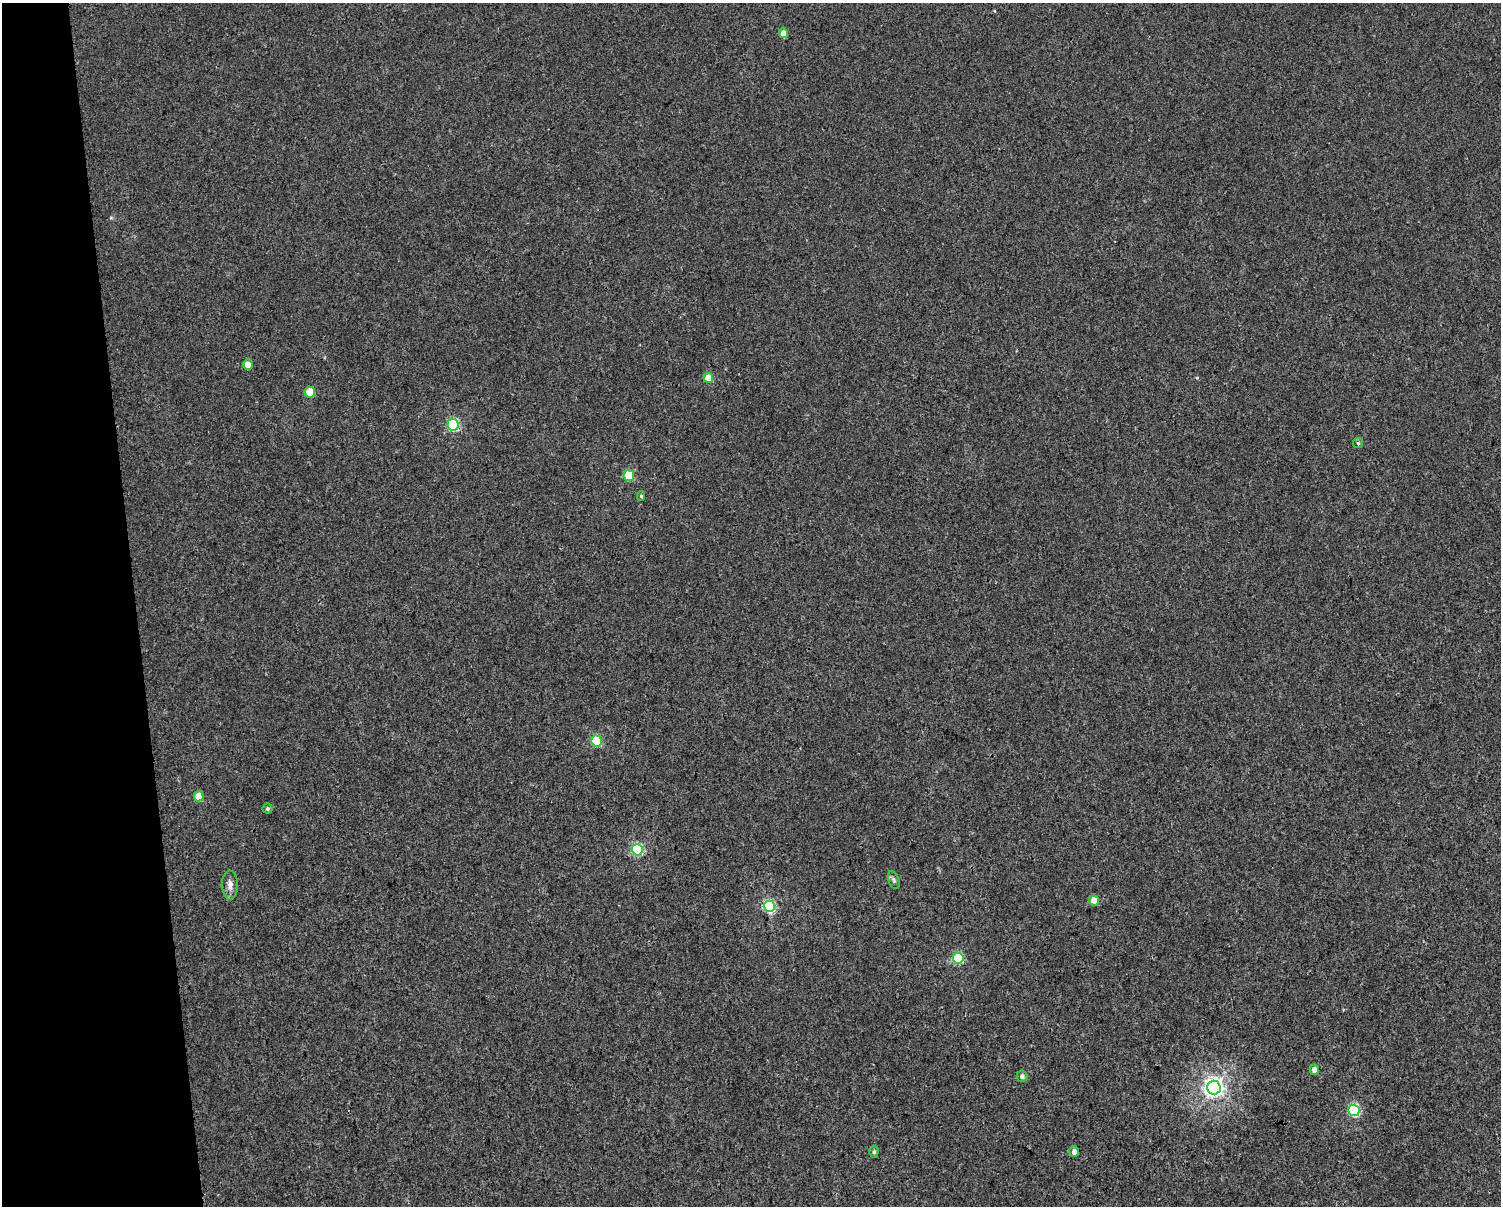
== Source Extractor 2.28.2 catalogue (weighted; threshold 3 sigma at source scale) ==
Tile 4 of 3 x 4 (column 1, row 2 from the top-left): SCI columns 25-1523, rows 2411-3614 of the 4589 x 4819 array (HDU 1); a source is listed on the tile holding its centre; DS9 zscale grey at full resolution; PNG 1503 x 1208 px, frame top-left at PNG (2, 3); each listed source drawn as its Kron ellipse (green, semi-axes under 4 px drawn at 4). Shown black and unused: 9% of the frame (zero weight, under 3 of 4 exposures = <1% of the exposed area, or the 3 px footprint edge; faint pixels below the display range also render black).
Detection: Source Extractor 2.28.2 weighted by HDU 2 'WHT'; one run over the whole footprint, this tile lists its part. Background 0.00145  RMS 0.002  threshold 0.00914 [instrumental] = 3 sigma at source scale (4.5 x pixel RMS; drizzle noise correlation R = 1.50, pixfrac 1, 0.0396/0.0396 arcsec/px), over >= 5 px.
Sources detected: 23; all 23 listed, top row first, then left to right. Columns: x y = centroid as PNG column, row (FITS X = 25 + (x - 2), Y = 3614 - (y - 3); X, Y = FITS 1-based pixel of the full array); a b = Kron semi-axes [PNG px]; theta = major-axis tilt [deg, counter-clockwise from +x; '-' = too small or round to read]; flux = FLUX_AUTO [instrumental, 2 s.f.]
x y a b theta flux
783 33 5 4 - 2.1
248 364 5 5 - 2
708 378 5 5 - 3.8
310 392 5 5 - 6.3
453 425 6 5 - 22
1358 443 5 5 - 0.3
629 476 5 5 - 11
641 496 5 4 - 0.3
596 741 5 5 - 13
198 796 5 5 - 3.8
267 808 5 5 - 0.42
637 850 6 5 - 24
894 880 9 5 -69 0.48
230 885 14 8 -88 1.4
1094 901 5 5 - 4.6
769 906 6 5 - 25
958 958 5 5 - 16
1314 1070 5 4 - 1.4
1022 1076 5 5 - 0.8
1214 1087 7 7 - 110
1354 1110 6 5 - 23
874 1152 6 4 87 0.43
1074 1152 5 5 - 0.92